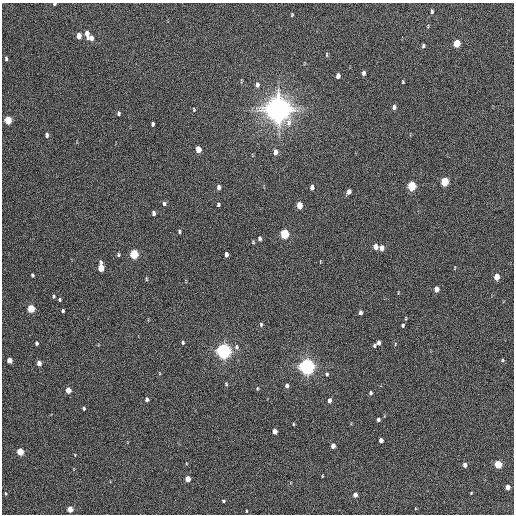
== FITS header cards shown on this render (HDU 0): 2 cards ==
NAXIS1  =                  512 / Axis length
NAXIS2  =                  512 / Axis length

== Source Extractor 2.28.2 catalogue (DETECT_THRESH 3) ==
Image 512 x 512 px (HDU 0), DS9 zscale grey, 1 PNG px = 1 image px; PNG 516 x 516 px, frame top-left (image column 1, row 512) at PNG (2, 3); no overlay
Background 220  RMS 14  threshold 42.9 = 3 sigma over >= 5 px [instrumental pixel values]
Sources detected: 96; all 96 listed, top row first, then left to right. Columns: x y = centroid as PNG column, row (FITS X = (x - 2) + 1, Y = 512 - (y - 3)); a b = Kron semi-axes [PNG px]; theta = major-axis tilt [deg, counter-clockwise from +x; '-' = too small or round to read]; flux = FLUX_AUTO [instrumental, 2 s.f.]
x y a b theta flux
54 4 4 3 - 1.1e+03
432 11 6 4 89 1.7e+03
292 15 5 3 - 1.1e+03
428 26 5 3 - 7.7e+02
87 34 8 4 -82 6.8e+03
79 36 5 4 - 9.5e+03
91 38 5 4 - 5.5e+03
457 43 5 4 - 2.8e+04
423 46 5 3 - 1.7e+03
327 54 7 3 90 1.1e+03
6 58 4 3 - 1.5e+03
363 73 5 3 - 2.9e+03
338 76 5 4 - 4.3e+03
241 81 5 3 - 8.7e+02
403 82 3 3 - 8.2e+02
257 85 7 5 83 3.2e+03
394 107 5 4 - 2.8e+03
278 109 8 8 - 1.6e+06
194 110 5 4 - 1.0e+03
118 113 5 4 - 1.7e+03
8 120 5 4 - 2.8e+04
153 124 4 3 - 2.1e+03
47 135 6 4 -87 3.0e+03
198 149 5 4 - 1.1e+04
275 152 6 5 - 5.8e+03
445 182 5 4 - 4.0e+04
411 186 6 4 85 5.6e+04
219 187 5 4 - 3.9e+03
312 187 5 4 - 3.4e+03
349 192 5 4 - 4.2e+03
164 204 6 5 - 2.1e+03
218 204 4 3 - 1.7e+03
299 205 5 4 - 1.4e+04
153 213 5 3 - 2.9e+03
179 231 5 3 - 1.4e+03
284 234 5 4 - 6.2e+04
259 239 5 4 - 2.4e+03
253 242 5 5 - 1.1e+03
375 247 5 5 - 6.3e+03
382 248 5 4 - 6.6e+03
134 254 5 4 - 6.2e+04
226 254 5 4 - 4.0e+03
118 255 4 4 - 1.4e+03
320 262 5 3 - 6.9e+02
101 267 7 4 -87 1.9e+04
32 275 4 3 - 1.6e+03
496 277 5 4 - 1.2e+04
146 279 6 3 -82 1.0e+03
436 289 5 4 - 7.8e+03
53 296 5 4 - 1.4e+03
59 299 4 3 - 1.4e+03
31 309 5 4 - 3.2e+04
63 311 4 3 - 1.4e+03
360 312 5 4 - 2.6e+03
406 318 5 3 - 8.1e+02
261 324 6 4 -90 1.6e+03
403 325 4 3 - 1.4e+03
36 343 4 3 - 2.2e+03
183 343 4 4 - 1.6e+03
378 343 4 4 - 3.9e+03
395 344 5 3 - 7.8e+02
374 346 4 3 - 1.5e+03
236 347 8 6 -87 2.6e+03
223 351 6 5 - 4.7e+05
9 360 5 4 - 1.0e+04
502 360 5 4 - 1.2e+03
39 363 5 4 - 6.1e+03
307 366 6 5 - 5.4e+05
159 373 5 3 - 7.5e+02
327 374 5 4 - 1.4e+03
226 384 5 4 - 1.2e+03
287 386 5 4 - 2.9e+03
257 388 5 3 - 9.9e+02
68 390 5 4 - 1.2e+04
370 393 4 4 - 1.7e+03
147 399 5 4 - 2.5e+03
329 400 5 4 - 3.2e+03
83 408 4 3 - 1.7e+03
378 419 4 3 - 1.9e+03
293 424 4 3 - 8.8e+02
275 431 5 4 - 6.9e+03
381 440 4 4 - 4.4e+03
333 446 4 4 - 5.8e+03
20 452 5 4 - 2.5e+04
75 455 4 3 - 6.5e+02
498 464 5 4 - 3.2e+04
465 465 4 4 - 4.4e+03
322 476 4 2 - 7.2e+02
188 479 4 4 - 1.0e+04
508 487 4 4 - 7.3e+03
6 493 4 3 - 1.1e+03
471 493 4 3 - 7.8e+02
355 495 4 4 - 5.8e+03
223 501 4 3 - 1.2e+03
70 509 4 4 - 1.2e+04
246 511 3 2 - 7.1e+02
At the frame edge (FLAGS 8, measured only in part): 1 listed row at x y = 54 4